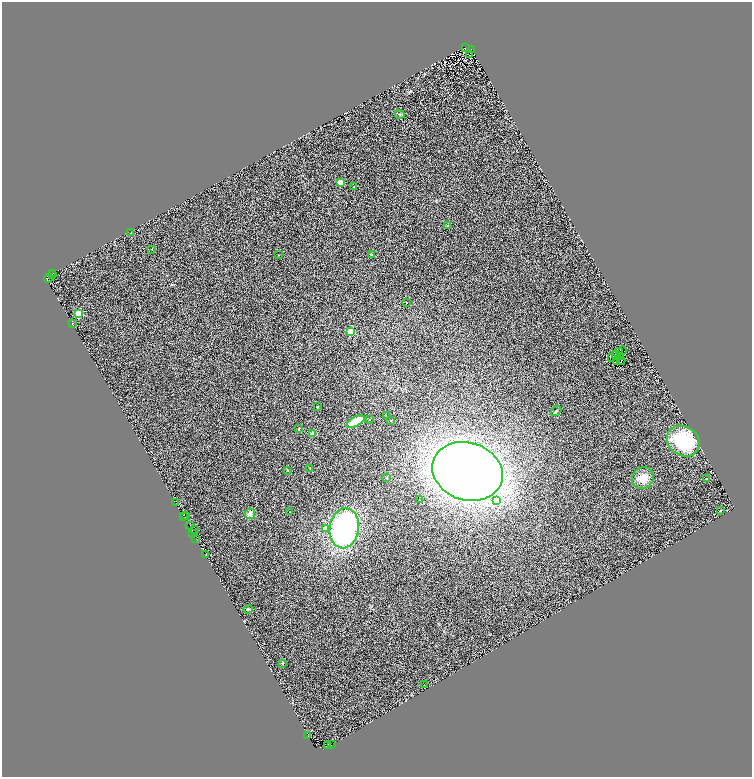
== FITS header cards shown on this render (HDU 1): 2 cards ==
NAXIS1  =                 1500
NAXIS2  =                 1550

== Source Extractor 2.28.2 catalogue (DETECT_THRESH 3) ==
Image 1500 x 1550 px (HDU 1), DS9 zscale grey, zoomed out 1/2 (1 PNG px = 2 x 2 image px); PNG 754 x 779 px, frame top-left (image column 1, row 1549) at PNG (2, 2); each listed source drawn as its Kron ellipse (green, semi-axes under 4 px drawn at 4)
Background 1.14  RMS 0.51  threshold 1.53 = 3 sigma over >= 5 px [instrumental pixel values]
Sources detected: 118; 57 cannot appear on this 1/2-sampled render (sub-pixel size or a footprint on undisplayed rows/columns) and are neither listed nor drawn; the other 61 listed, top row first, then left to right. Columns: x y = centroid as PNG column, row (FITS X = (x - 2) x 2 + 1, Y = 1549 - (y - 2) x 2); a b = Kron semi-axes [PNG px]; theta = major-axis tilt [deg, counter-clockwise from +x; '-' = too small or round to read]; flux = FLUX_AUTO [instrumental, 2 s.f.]
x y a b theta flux
465 47 2 1 - 180
471 49 2 1 - 470
469 54 2 1 - 30
400 114 5 2 - 86
341 182 3 2 - 3700
354 186 3 3 - 74
448 225 3 2 - 54
131 232 2 1 - 410
152 249 3 2 - 43
278 254 3 2 - 36
371 254 2 2 - 500
53 273 3 1 - 240
52 274 2 1 - 170
48 278 5 4 - 1400
406 302 2 2 - 110
79 313 3 3 - 6000
72 323 2 2 - 210
351 331 3 3 - 5700
622 350 2 1 - 45
620 351 2 1 - 74
616 354 3 2 - 60
620 356 2 1 - 31
611 357 2 1 - 78
621 360 4 2 - 67
616 361 2 1 - 41
317 406 2 2 - 57
556 411 6 2 40 110
386 415 2 1 - 25
369 419 2 2 - 81
391 420 2 2 - 140
355 421 10 4 28 1500
299 428 4 2 - 100
313 433 4 4 - 210
683 441 17 14 -34 7300
310 468 3 2 - 45
288 470 3 2 - 33
467 471 36 29 -18 100000
386 477 3 3 - 75
643 478 11 10 - 1200
707 478 3 3 - 79
419 499 2 2 - 81
496 500 4 3 - 1800
175 502 2 1 - 30
721 510 3 2 - 67
290 511 2 2 - 47
250 513 5 5 - 470
186 515 2 1 - 45
183 516 3 1 - 79
189 525 3 1 - 310
325 528 3 2 - 1100
344 528 20 14 81 20000
194 529 2 1 - 460
193 533 2 1 - 330
196 538 3 2 - 140
205 554 3 2 - 140
248 609 4 3 - 110
283 663 4 3 - 100
424 684 2 1 - 63
308 735 2 1 - 150
331 744 3 1 - 560
328 745 2 2 - 100
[57 sub-pixel or undisplayed-footprint detections neither listed nor drawn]